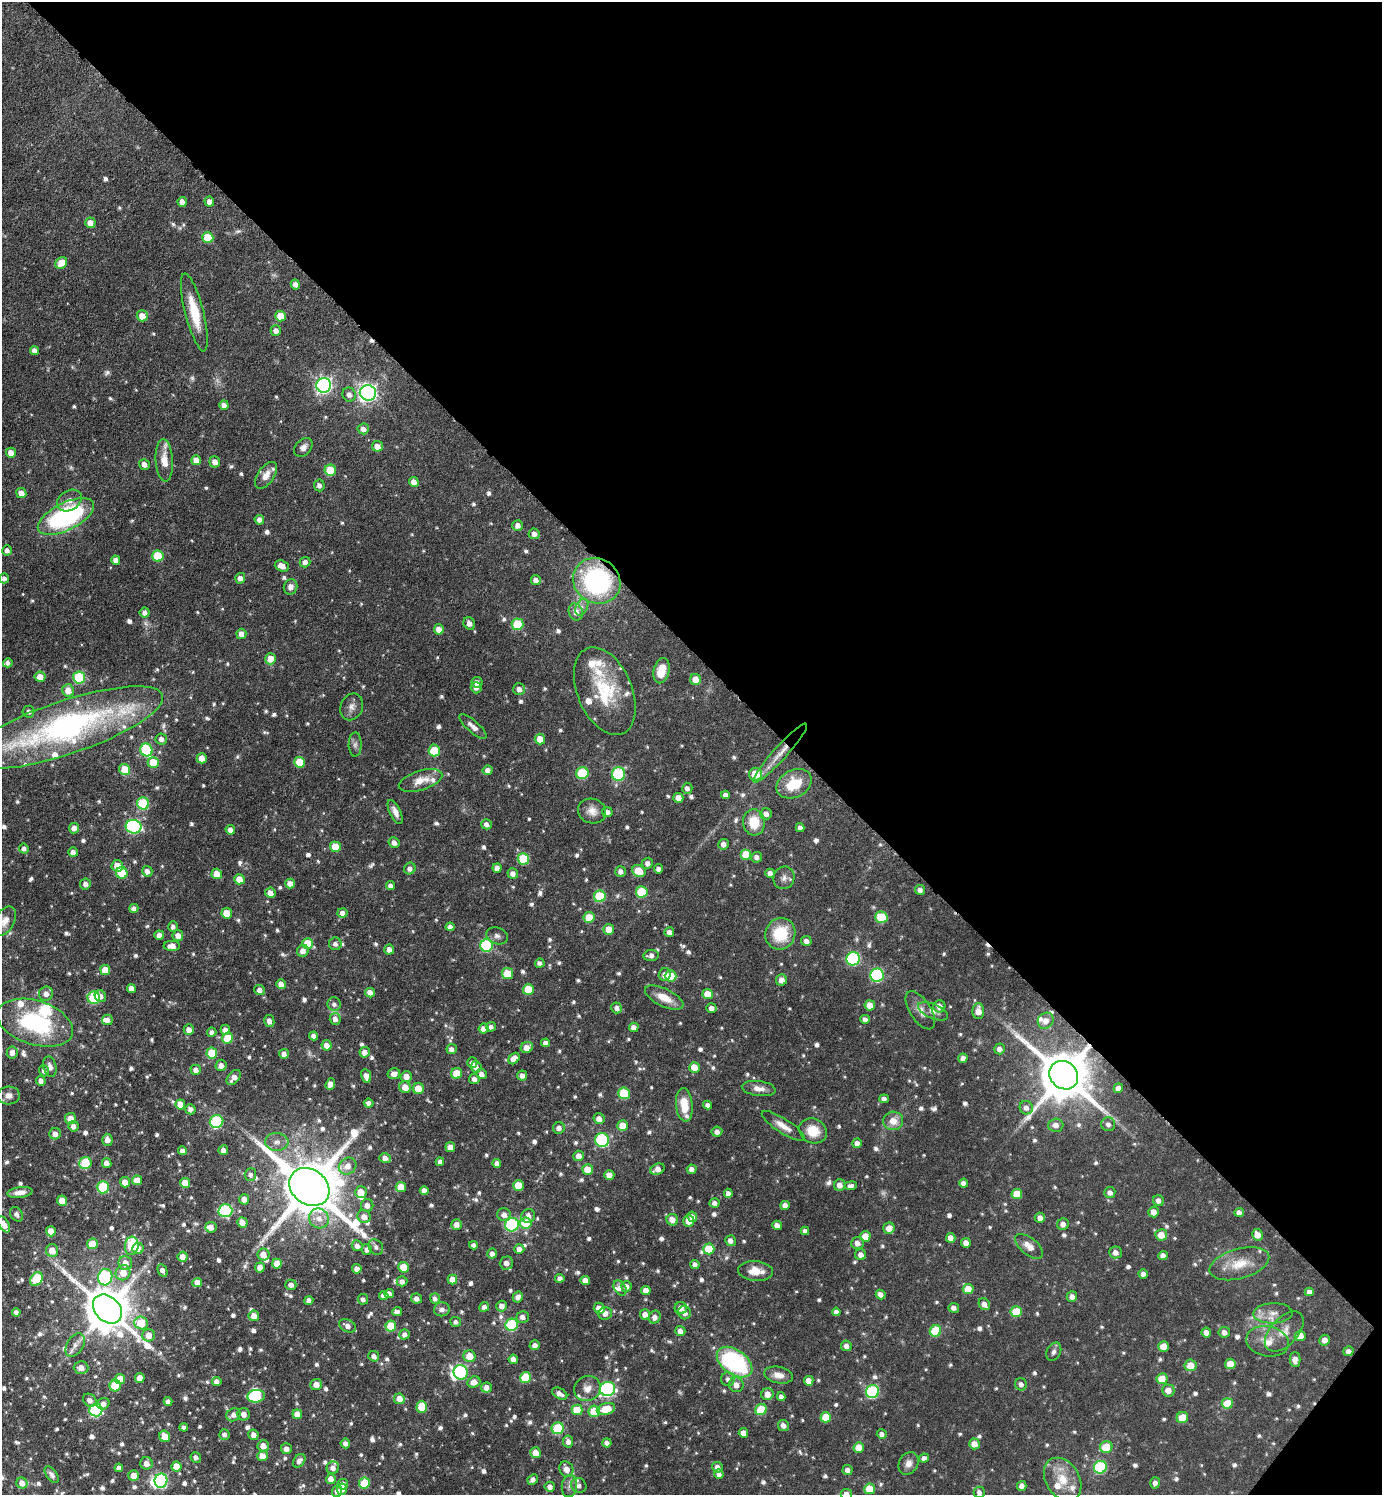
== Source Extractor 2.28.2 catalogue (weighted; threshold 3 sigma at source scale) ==
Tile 8 of 4 x 4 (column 4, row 2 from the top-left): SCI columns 4299-5678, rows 2987-4479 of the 5978 x 5976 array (HDU 1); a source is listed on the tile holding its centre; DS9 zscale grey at full resolution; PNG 1384 x 1497 px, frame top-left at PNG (2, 2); each listed source drawn as its Kron ellipse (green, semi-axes under 4 px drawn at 4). Shown black and unused: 44% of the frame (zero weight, under 3 of 6 exposures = <1% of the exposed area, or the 3 px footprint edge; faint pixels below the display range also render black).
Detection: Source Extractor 2.28.2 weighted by HDU 2 'WHT'; one run over the whole footprint, this tile lists its part. Background 0.0806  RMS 0.004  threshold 0.0164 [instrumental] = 3 sigma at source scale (4.09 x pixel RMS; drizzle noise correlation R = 1.36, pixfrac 0.8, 0.05/0.05 arcsec/px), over >= 5 px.
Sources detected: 957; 5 too faint to see at this stretch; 3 inside a brighter object's white glare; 3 cosmic-ray / hot-pixel residue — neither listed nor drawn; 26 inside a brighter listed object's ellipse — not listed separately; of the other 920, all 500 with FLUX_AUTO >= 1.33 (the completeness limit of this list) listed and drawn (420 fainter detections not listed), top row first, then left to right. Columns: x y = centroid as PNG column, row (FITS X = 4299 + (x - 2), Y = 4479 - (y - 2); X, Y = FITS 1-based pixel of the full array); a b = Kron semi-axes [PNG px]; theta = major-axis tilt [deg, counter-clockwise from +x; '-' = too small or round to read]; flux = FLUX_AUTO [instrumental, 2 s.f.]
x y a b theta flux
182 202 5 4 - 2.2
209 202 5 4 - 2.3
90 223 5 5 - 3.2
208 237 5 5 - 9.9
61 263 6 5 - 5.1
295 284 5 4 - 1.8
194 312 40 9 -76 12
142 316 5 5 - 4.8
280 316 5 5 - 6.5
276 331 5 5 - 2
34 350 5 4 - 1.7
324 385 7 7 - 120
368 393 8 7 - 150
349 395 7 6 - 1.9
224 405 5 4 - 2
363 429 5 5 - 2.4
377 446 5 5 - 3.2
303 447 11 7 48 2.3
11 453 5 5 - 3.3
164 460 21 8 -86 5.1
196 460 5 5 - 4
215 462 5 5 - 2.8
144 464 5 5 - 2.2
330 470 6 5 - 12
266 475 15 8 55 4
414 482 5 5 - 2.7
319 485 6 5 - 1.5
21 493 5 5 - 4
69 500 13 10 32 3.2
66 517 31 13 26 63
259 520 5 4 - 2
518 525 5 5 - 2.1
534 534 5 5 - 2.1
7 550 5 4 - 1.8
158 556 5 5 - 15
116 560 4 4 - 2
305 562 5 5 - 2.1
282 566 7 5 -19 3.3
4 578 5 4 - 1.4
240 578 5 5 - 1.9
536 580 5 5 - 2
597 581 24 22 -35 57
291 587 8 6 75 2.1
582 607 9 6 63 1.4
145 612 5 5 - 2
576 612 9 7 -69 3
469 623 7 5 -60 2.1
518 624 6 5 - 15
439 629 5 5 - 3.1
241 634 5 5 - 2.5
270 659 5 5 - 4.6
8 663 5 4 - 1.8
661 671 13 7 76 6.5
40 677 5 5 - 3.6
79 677 6 6 - 30
695 680 5 5 - 4.3
477 682 5 5 - 2
476 688 5 5 - 1.8
519 689 6 6 - 2.4
68 690 6 6 - 4.4
605 691 46 27 -67 23
352 707 14 11 66 2.5
29 712 6 6 - 1.6
473 727 17 6 -41 2.4
65 728 102 27 19 120
161 739 6 5 - 1.9
540 739 5 5 - 4.2
355 745 12 6 89 1.4
146 750 6 6 - 25
434 750 6 5 - 11
780 753 39 6 48 6.2
202 758 5 5 - 4.5
153 762 6 5 - 9.2
299 762 5 5 - 9.7
125 769 6 5 - 8.6
488 770 5 5 - 2.1
582 773 6 6 - 23
619 774 7 6 - 35
756 774 6 6 - 9.7
421 780 22 9 17 5.1
794 784 18 13 28 12
687 788 5 5 - 1.6
726 795 4 4 - 1.8
678 798 5 5 - 3.2
143 803 6 6 - 24
592 811 14 12 -20 3.6
395 812 13 5 -64 2.4
607 812 5 5 - 2.2
766 814 6 5 - 2.2
754 822 13 11 -85 9.4
486 824 5 5 - 1.7
134 827 8 7 - 56
74 828 5 5 - 2.5
800 828 4 4 - 1.9
230 830 5 4 - 2.2
394 842 5 5 - 2
723 844 5 5 - 2.1
335 847 5 5 - 9
24 848 5 5 - 1.4
73 852 5 4 - 1.8
746 854 5 5 - 8.8
757 857 5 5 - 2
523 859 6 5 - 16
647 863 5 5 - 2
117 866 6 5 - 5.1
497 868 5 4 - 2.3
410 869 6 5 - 1.9
658 869 4 4 - 1.6
147 871 5 5 - 2.2
620 871 5 5 - 1.9
639 871 7 5 -34 7.9
122 873 6 5 - 15
770 873 4 4 - 2
217 874 5 5 - 6.2
513 874 5 5 - 2
784 878 11 10 - 2.1
239 879 5 5 - 4.7
85 884 5 5 - 2
290 884 5 5 - 3.4
390 886 4 4 - 1.6
920 890 5 5 - 1.5
642 892 6 5 - 16
270 893 5 5 - 2.6
600 896 6 6 - 20
134 908 4 4 - 1.4
227 913 5 5 - 6.3
342 913 5 5 - 2.3
589 917 5 5 - 8.2
881 917 6 5 - 15
5 921 16 9 62 3.5
173 927 5 4 - 1.4
450 927 4 4 - 1.6
609 929 5 5 - 5.7
669 932 5 4 - 2
780 934 16 15 - 15
159 935 5 4 - 2.4
178 936 5 5 - 3.1
497 936 11 8 -16 1.6
806 941 5 5 - 1.8
308 943 5 5 - 11
335 944 6 6 - 1.6
487 945 6 6 - 33
172 946 8 5 1 3.1
389 949 5 5 - 2.3
303 951 6 5 - 3
651 955 8 5 7 1.8
853 959 7 6 - 42
540 963 5 4 - 1.5
105 970 5 5 - 6
507 974 5 5 - 7.8
665 975 6 6 - 2.6
877 975 7 6 - 49
671 976 6 5 - 8.2
781 980 5 5 - 2.7
281 984 5 4 - 2.7
131 988 4 4 - 2.4
528 989 5 5 - 10
259 990 5 5 - 2
370 993 5 4 - 3.1
46 994 7 7 - 2.3
708 994 5 5 - 6.8
100 996 6 5 - 1.8
94 998 6 6 - 25
664 998 21 9 -26 6.4
334 1004 7 6 - 1.5
870 1005 5 5 - 4.3
939 1006 6 6 - 2.7
617 1008 5 5 - 1.7
711 1008 5 5 - 2.2
920 1010 21 10 -57 3.7
933 1011 16 7 -24 2.4
978 1011 8 6 89 3.8
335 1019 6 5 - 1.9
865 1019 4 4 - 1.7
107 1020 5 5 - 2.4
269 1021 6 5 - 2.2
1046 1021 8 7 - 2.8
35 1023 39 22 -17 41
491 1027 5 4 - 1.4
634 1027 5 4 - 2.4
484 1029 5 5 - 2.2
189 1030 5 5 - 2.6
225 1030 5 4 - 2
212 1032 4 4 - 1.7
313 1036 4 4 - 1.7
228 1038 5 5 - 11
546 1043 4 4 - 2
327 1045 5 5 - 3
527 1047 6 5 - 3.5
452 1049 5 5 - 1.8
999 1049 5 5 - 2
365 1052 5 5 - 2.7
12 1053 6 5 - 2.3
212 1053 5 5 - 12
284 1054 5 5 - 1.8
963 1058 5 4 - 2.1
514 1059 6 5 - 3.5
472 1062 5 5 - 1.4
221 1065 6 5 - 2.3
50 1067 10 6 -76 2.1
476 1067 6 5 - 2.2
694 1067 5 5 - 5.3
196 1070 5 5 - 2.2
44 1071 6 5 - 1.6
457 1073 5 5 - 8
394 1074 6 5 - 2.4
481 1074 5 5 - 1.9
522 1075 5 5 - 1.9
1064 1075 15 13 -43 2400
366 1076 7 5 -80 2.8
406 1077 6 5 - 3.4
234 1078 9 5 50 2.9
474 1079 5 5 - 1.8
41 1081 5 4 - 1.8
330 1084 6 4 70 2.7
405 1087 6 5 - 4.7
759 1088 17 7 -7 3
1118 1088 5 4 - 1.9
418 1089 5 5 - 6.1
624 1093 6 6 - 17
8 1095 11 9 3 2.3
884 1099 5 4 - 1.5
369 1103 5 4 - 1.7
180 1104 5 5 - 4.7
684 1105 17 8 -84 8.9
708 1105 4 4 - 1.4
1026 1108 7 6 - 2
190 1109 5 5 - 1.7
70 1119 5 5 - 4.1
599 1119 5 5 - 3
893 1121 10 9 - 4.7
217 1122 7 6 - 32
1108 1124 7 7 - 1.6
1056 1125 7 6 - 2.4
74 1126 5 5 - 2.1
623 1126 5 5 - 7.5
783 1126 25 7 -33 4.2
559 1128 6 5 - 2.2
813 1131 14 12 -28 8.3
717 1132 5 5 - 2
55 1134 6 5 - 2.3
107 1140 6 5 - 2.4
602 1140 7 6 - 33
277 1142 12 9 0 2.5
857 1143 5 4 - 2.2
450 1147 5 5 - 3.3
223 1150 5 4 - 1.7
183 1151 4 4 - 2
579 1156 5 5 - 3.2
385 1158 6 4 -13 2.4
440 1162 4 4 - 1.6
85 1163 6 6 - 18
107 1163 5 5 - 2.7
497 1163 4 4 - 2.1
348 1166 9 8 - 3.2
657 1169 7 5 24 2.9
692 1169 5 4 - 1.9
588 1170 5 5 - 5.1
250 1174 6 6 - 1.6
609 1175 5 5 - 3.2
137 1180 5 5 - 5
125 1182 5 5 - 3.6
185 1183 5 5 - 5.6
963 1183 4 4 - 1.7
518 1185 5 5 - 8
840 1185 6 5 - 2.6
851 1186 6 4 8 1.6
103 1187 6 6 - 20
309 1187 21 17 -37 3300
401 1187 5 5 - 6.3
424 1191 4 4 - 2.1
20 1192 12 5 8 2.7
361 1192 6 6 - 4.8
1110 1192 5 5 - 1.9
728 1193 4 4 - 1.8
1017 1194 5 5 - 7.8
244 1199 5 5 - 3.1
62 1201 5 5 - 5.5
1158 1201 5 5 - 1.8
714 1203 5 4 - 1.7
367 1205 6 6 - 2.3
785 1205 5 4 - 2.6
225 1211 7 6 - 37
1154 1212 5 5 - 2.7
1239 1212 5 4 - 1.7
16 1214 8 6 -56 1.5
504 1215 7 6 - 2.5
528 1216 7 6 - 2.7
364 1217 7 6 - 2.8
692 1217 5 4 - 2.1
319 1218 10 9 - 3.6
1040 1218 5 5 - 2.2
672 1220 6 5 - 3.8
689 1221 5 5 - 4.4
242 1222 5 5 - 3.3
526 1223 6 5 - 9
4 1224 9 5 -58 3.7
1063 1224 6 5 - 2.3
456 1225 5 5 - 2.4
512 1225 7 6 - 40
777 1225 4 4 - 2.2
211 1227 5 5 - 2.7
889 1228 6 5 - 3.4
51 1231 5 5 - 3.8
805 1231 4 4 - 1.4
1161 1235 6 5 - 4.8
1257 1235 6 5 - 3.5
865 1236 5 5 - 5.3
951 1238 5 4 - 2.5
730 1241 5 5 - 1.9
857 1243 6 6 - 2.6
966 1243 5 5 - 2.4
92 1244 5 5 - 7.9
473 1245 4 4 - 1.5
132 1246 9 7 82 16
357 1246 5 5 - 2.1
1029 1246 17 8 -40 4.1
376 1247 8 6 -49 1.4
138 1248 6 5 - 4.1
519 1249 5 5 - 2.2
709 1249 5 5 - 10
52 1250 6 6 - 5.2
367 1250 5 5 - 1.5
1116 1252 6 6 - 2.2
264 1254 6 6 - 3.7
492 1254 5 4 - 2
861 1255 5 5 - 2.3
1163 1256 5 4 - 2.2
182 1257 5 5 - 3.4
125 1263 7 7 - 3.8
506 1263 6 6 - 2.2
277 1264 5 5 - 4.8
695 1264 4 4 - 1.6
1239 1264 31 15 15 9.1
260 1267 5 5 - 3.1
404 1267 5 5 - 8.9
357 1269 4 4 - 2.5
163 1270 7 4 -65 1.7
755 1271 17 10 -5 5.8
123 1273 8 7 - 5.7
1143 1274 4 4 - 1.8
105 1277 8 7 - 39
560 1278 4 4 - 1.7
36 1279 7 5 59 18
452 1279 5 5 - 4.1
585 1280 4 4 - 2.9
402 1281 5 5 - 1.8
197 1282 5 4 - 3.4
291 1285 5 5 - 1.9
626 1286 5 5 - 1.9
620 1288 8 5 -57 1.8
968 1289 5 5 - 6.5
646 1290 5 4 - 3.2
1309 1292 5 4 - 2
389 1294 4 4 - 2.5
881 1294 5 4 - 2.1
384 1296 5 4 - 2.1
518 1297 6 5 - 2.2
1072 1297 5 5 - 2.1
435 1298 5 5 - 1.4
363 1299 5 5 - 1.5
417 1299 5 5 - 2
309 1300 4 4 - 1.8
984 1304 6 5 - 2.8
502 1306 5 5 - 2.2
484 1307 5 4 - 1.7
599 1308 5 5 - 4
681 1308 6 6 - 2.5
954 1308 5 5 - 1.7
107 1309 16 12 -45 1700
442 1309 8 7 - 2.1
16 1312 4 4 - 1.5
397 1312 5 4 - 1.8
836 1312 4 4 - 1.6
1016 1312 5 5 - 12
605 1313 7 6 - 2.4
685 1313 6 6 - 2
1273 1313 19 10 2 4.3
645 1314 5 5 - 2.9
254 1316 5 5 - 3.1
523 1317 6 6 - 2
655 1317 6 5 - 2.2
456 1322 5 5 - 1.5
141 1323 7 6 - 11
512 1325 6 6 - 29
347 1326 9 6 -28 2.1
391 1326 5 5 - 13
680 1331 5 5 - 2.4
935 1331 6 5 - 15
1284 1331 24 13 46 5.4
1224 1332 5 5 - 2.1
1206 1333 5 5 - 2.2
404 1334 5 5 - 1.8
148 1335 6 6 - 3.8
1300 1336 5 5 - 5.4
1325 1340 5 5 - 2.4
1268 1341 21 15 -11 6
75 1345 13 8 58 2.5
535 1345 5 4 - 1.9
846 1346 5 5 - 1.9
1164 1346 5 5 - 5
1348 1351 5 4 - 1.8
1054 1352 10 7 62 1.4
374 1356 5 5 - 1.9
469 1356 6 6 - 5.9
513 1359 4 4 - 2.3
1295 1360 7 5 -90 2.8
735 1362 20 12 -36 52
1230 1364 5 5 - 5.5
1190 1365 6 6 - 5.5
81 1368 7 6 - 2.9
461 1372 7 7 - 50
779 1375 14 8 -11 3.6
140 1378 5 5 - 3.2
525 1378 5 5 - 15
120 1379 5 5 - 4.2
728 1379 7 7 - 1.5
1162 1379 6 5 - 6.6
809 1381 5 5 - 3.2
217 1382 4 4 - 2.2
474 1382 7 5 22 3.3
316 1384 6 5 - 3.1
1021 1384 6 6 - 1.8
736 1385 7 7 - 3
115 1386 6 5 - 15
486 1387 5 5 - 2.6
587 1388 13 12 - 3.8
608 1389 7 7 - 54
1168 1390 6 6 - 3.2
872 1392 7 6 - 42
560 1394 8 5 -29 2.4
767 1394 6 6 - 3.7
256 1396 9 6 7 24
781 1397 4 4 - 1.6
399 1399 5 5 - 4.7
90 1400 7 6 - 2.3
168 1401 4 4 - 1.9
1227 1403 5 5 - 8.7
103 1404 6 5 - 2.3
422 1407 6 5 - 9.1
606 1409 9 6 16 8.3
96 1410 6 6 - 32
577 1410 5 5 - 9.2
761 1410 6 5 - 14
594 1411 5 5 - 11
244 1414 6 6 - 2.4
297 1414 5 5 - 3.7
233 1415 7 6 - 2.2
826 1417 5 5 - 8.7
1182 1417 6 5 - 8.1
783 1425 5 5 - 2.1
184 1427 4 4 - 1.7
558 1428 6 6 - 23
743 1433 5 4 - 2.8
224 1434 5 5 - 1.4
882 1434 5 5 - 1.8
253 1435 5 5 - 2.2
165 1436 6 5 - 4.8
568 1442 6 5 - 2
345 1443 5 4 - 1.8
607 1443 4 4 - 1.8
974 1444 5 5 - 3.6
263 1446 5 5 - 3.4
859 1447 5 5 - 5.9
1106 1447 6 6 - 9.8
286 1449 5 5 - 2.2
536 1453 5 5 - 4.9
262 1456 5 5 - 4.6
196 1457 5 5 - 1.6
924 1458 5 4 - 1.7
299 1461 7 5 51 1.8
146 1463 6 6 - 2.8
908 1463 12 9 60 2.6
176 1467 5 5 - 5.5
717 1467 5 5 - 2.4
1100 1467 6 6 - 33
119 1468 4 4 - 1.7
333 1468 6 6 - 2
566 1469 8 6 -62 3.3
847 1470 5 5 - 2
719 1474 5 4 - 1.8
52 1475 9 5 -53 1.3
134 1476 5 5 - 4.2
331 1479 5 5 - 3.1
533 1479 5 5 - 1.9
1063 1479 23 16 -58 9.5
161 1481 7 6 - 63
22 1483 5 5 - 3.1
364 1483 5 5 - 13
1155 1483 6 5 - 1.6
343 1484 5 5 - 3.1
569 1486 11 7 83 2.1
579 1486 8 7 - 1.6
1022 1486 5 5 - 1.8
550 1487 5 5 - 2
342 1489 5 5 - 2.2
870 1489 5 5 - 7.8
337 1491 6 5 - 2
979 1492 5 5 - 1.4
846 1494 5 5 - 2.6
Overlapping masked pixels (flux is a lower limit): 3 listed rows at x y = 597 581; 780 753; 1064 1075
Isophote crosses this tile's border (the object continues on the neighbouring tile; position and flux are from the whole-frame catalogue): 4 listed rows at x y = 65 728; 5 921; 4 1224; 846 1494